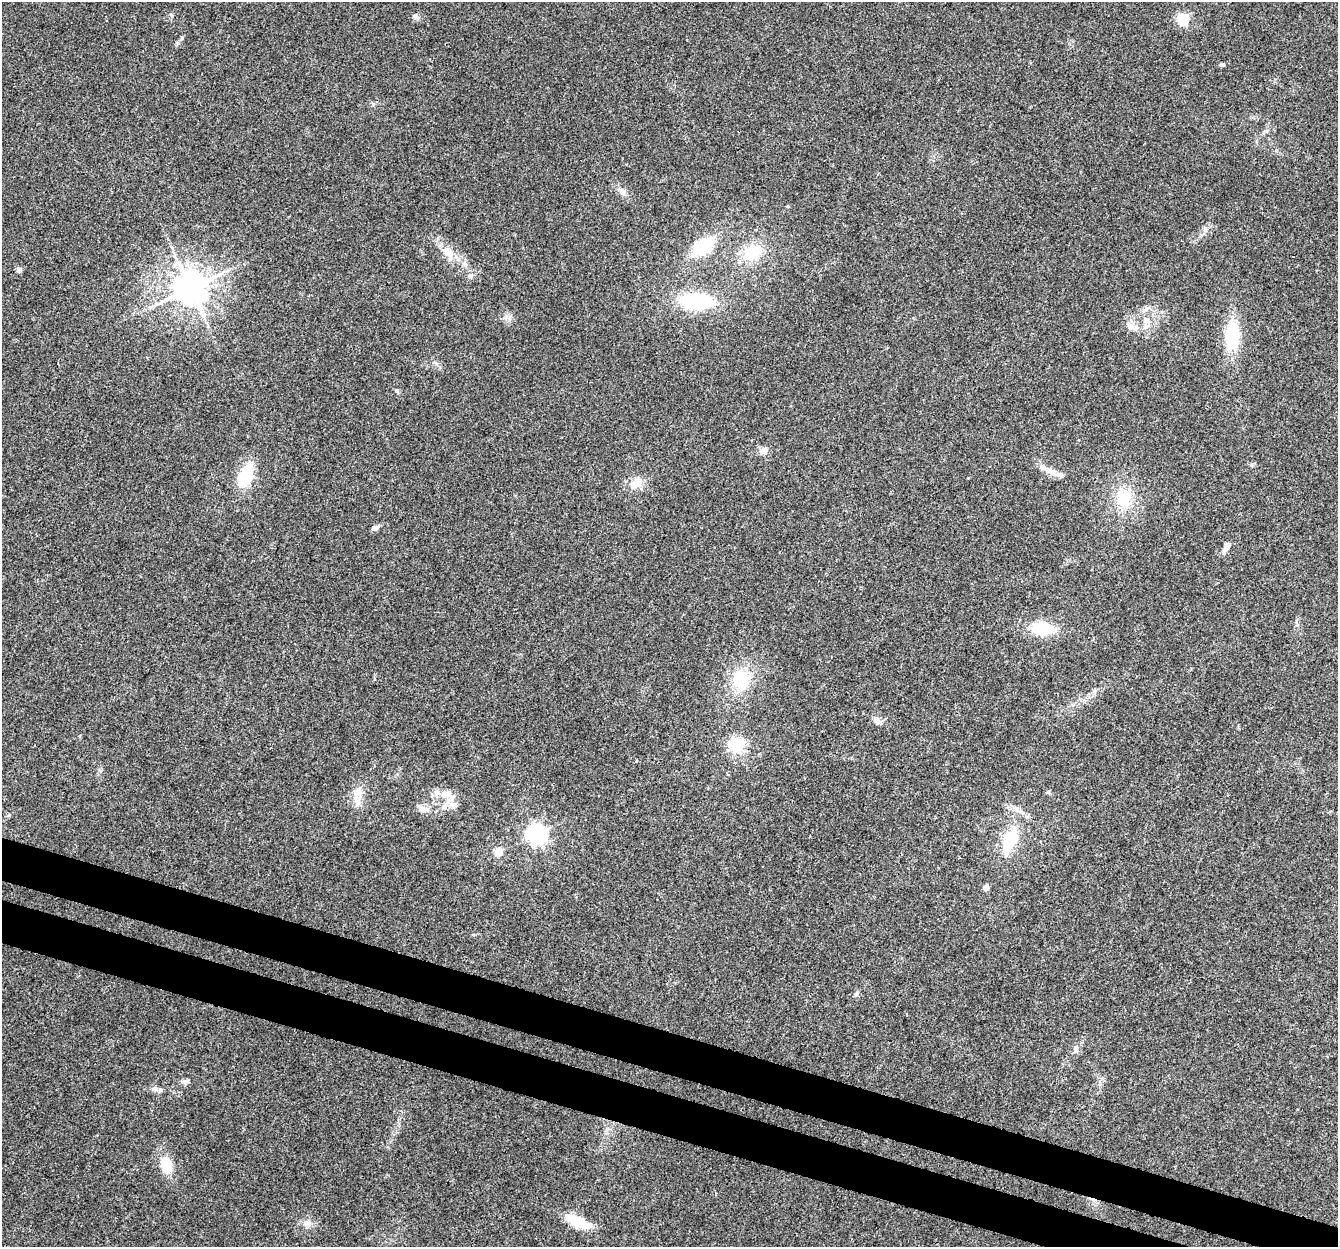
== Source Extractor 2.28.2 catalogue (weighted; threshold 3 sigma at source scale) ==
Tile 6 of 4 x 4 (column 2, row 2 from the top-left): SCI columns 1366-2701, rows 2825-4069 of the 5395 x 5585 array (HDU 1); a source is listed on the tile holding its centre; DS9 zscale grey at full resolution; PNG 1340 x 1249 px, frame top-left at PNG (2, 2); no overlay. Shown black and unused: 6% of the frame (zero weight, under 3 of 4 exposures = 5% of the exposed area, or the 3 px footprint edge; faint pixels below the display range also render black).
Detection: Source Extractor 2.28.2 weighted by HDU 2 'WHT'; one run over the whole footprint, this tile lists its part. Background 0.03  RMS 0.0032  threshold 0.0144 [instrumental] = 3 sigma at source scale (4.5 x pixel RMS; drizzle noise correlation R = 1.50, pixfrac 1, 0.0396/0.0396 arcsec/px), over >= 5 px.
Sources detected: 44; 1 inside a brighter object's white glare — not listed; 3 inside a brighter listed object's ellipse — not listed separately; the other 40 listed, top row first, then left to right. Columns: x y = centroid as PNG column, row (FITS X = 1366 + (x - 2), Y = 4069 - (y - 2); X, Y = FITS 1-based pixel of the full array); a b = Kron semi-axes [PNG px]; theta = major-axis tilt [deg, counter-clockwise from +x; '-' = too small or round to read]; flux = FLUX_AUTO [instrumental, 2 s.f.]
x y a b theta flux
416 17 9 6 -37 0.99
1183 19 6 5 - 34
1222 65 6 5 - 0.6
622 192 11 8 -41 1.5
702 247 25 16 40 13
448 252 16 11 -45 3.7
752 252 24 18 35 10
19 269 5 5 - 1.6
190 288 9 9 - 670
696 301 34 18 -5 23
1146 320 9 9 - 2.2
1130 326 13 9 -43 2.3
1232 336 28 15 88 16
397 391 6 5 - 0.48
763 451 10 9 - 1.7
1049 470 22 7 -26 3
246 475 25 14 69 13
636 483 14 11 20 3.8
1124 498 21 18 87 10
375 528 8 6 22 0.99
1225 549 16 6 65 1.5
1042 628 26 16 -10 11
741 680 25 20 -79 13
877 721 10 7 -52 1.7
737 745 6 6 - 71
358 792 15 13 73 3.9
1048 792 6 5 - 0.51
445 794 14 10 6 4.3
453 805 11 10 - 2.4
422 809 15 7 -10 2.4
537 834 7 7 - 150
1010 840 31 15 69 12
498 852 5 5 - 8.5
986 888 4 4 - 3.1
1076 1049 11 6 76 1.2
184 1082 11 5 0 1
155 1089 7 6 - 0.95
166 1165 19 13 -76 6.7
578 1222 23 10 -25 12
308 1223 11 9 -1 1.9
Unlisted compact peaks at least as high as the median listed source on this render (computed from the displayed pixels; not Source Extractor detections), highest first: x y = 182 38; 509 319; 857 993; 636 761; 1251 465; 788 206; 100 771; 473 935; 968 478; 1094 691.